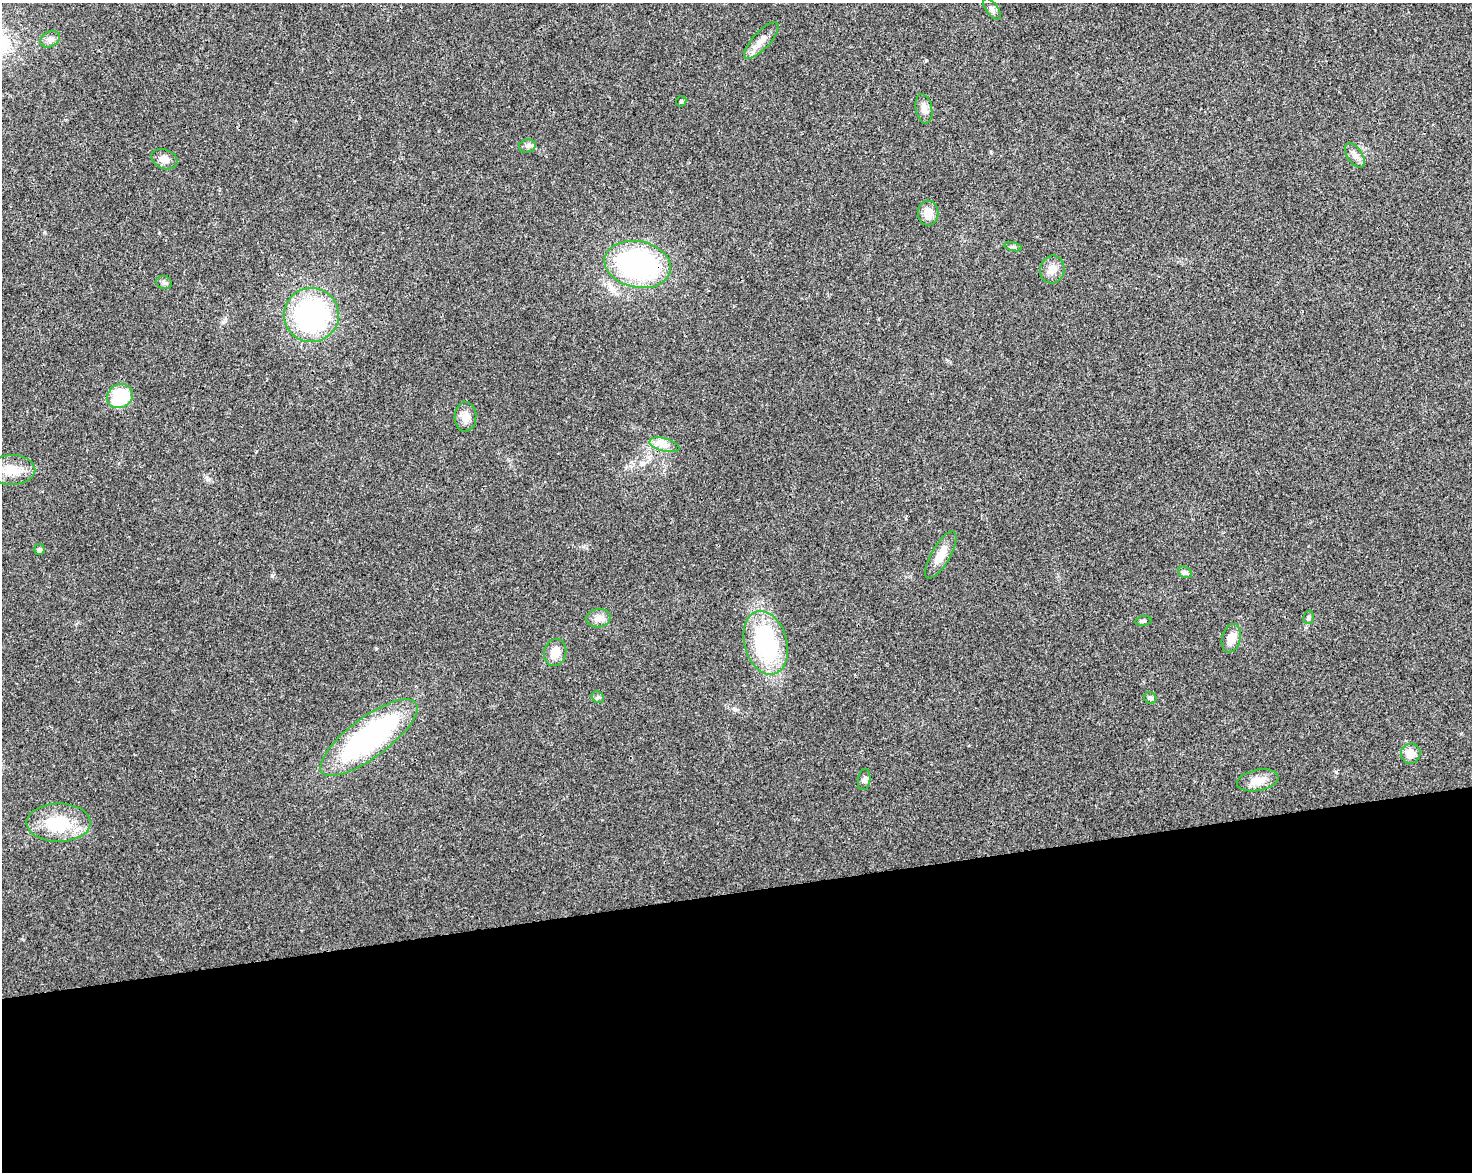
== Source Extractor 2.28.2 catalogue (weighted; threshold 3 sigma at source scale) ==
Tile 11 of 3 x 4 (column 2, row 4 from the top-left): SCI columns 1539-3008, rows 56-1225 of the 4503 x 4793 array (HDU 1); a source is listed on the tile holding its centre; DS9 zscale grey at full resolution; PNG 1474 x 1174 px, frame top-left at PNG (2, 3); each listed source drawn as its Kron ellipse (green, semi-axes under 4 px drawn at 4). Shown black and unused: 24% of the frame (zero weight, under 3 of 4 exposures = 5% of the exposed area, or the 3 px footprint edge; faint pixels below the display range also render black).
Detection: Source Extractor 2.28.2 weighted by HDU 2 'WHT'; one run over the whole footprint, this tile lists its part. Background 0.0167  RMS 0.0027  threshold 0.0123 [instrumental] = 3 sigma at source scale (4.5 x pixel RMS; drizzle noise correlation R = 1.50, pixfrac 1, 0.0396/0.0396 arcsec/px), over >= 5 px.
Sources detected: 34; all 34 listed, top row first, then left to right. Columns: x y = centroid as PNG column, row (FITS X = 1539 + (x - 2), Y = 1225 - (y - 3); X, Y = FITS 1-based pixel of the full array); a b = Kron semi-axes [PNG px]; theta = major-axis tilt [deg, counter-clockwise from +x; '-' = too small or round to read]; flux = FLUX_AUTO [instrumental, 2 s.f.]
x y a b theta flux
992 9 12 6 -52 0.97
50 39 10 7 28 1.2
761 40 24 8 47 2.6
681 101 5 5 - 0.37
924 109 15 8 -79 1.9
527 146 8 6 14 0.87
1355 155 13 7 -56 1.7
164 159 13 9 -21 2
928 213 12 10 -86 3.1
1013 247 9 3 -12 0.46
638 264 33 23 -12 54
1052 269 14 12 77 2.5
164 283 8 6 -21 0.72
311 315 27 27 - 47
120 396 13 11 33 13
465 417 14 11 86 2.7
664 445 15 6 -14 1.9
11 470 24 15 0 5.4
39 550 5 5 - 0.74
941 555 26 9 60 4.2
1185 572 7 5 -30 0.62
599 618 12 9 6 1.8
1309 618 6 5 - 0.51
1143 621 8 5 9 0.5
1231 638 14 9 75 3.4
766 643 32 21 -74 31
555 652 14 11 77 3.4
598 697 6 5 - 0.57
1150 698 6 5 - 0.71
369 738 58 20 36 59
1411 754 10 10 - 2.7
864 779 10 6 82 0.86
1258 780 21 10 11 3.6
59 823 32 19 0 14
Unlisted compact peaks at least as high as the median listed source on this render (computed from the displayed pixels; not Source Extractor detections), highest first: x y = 272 576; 1336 772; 926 60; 735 709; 376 648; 223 322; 641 464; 991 152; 44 232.